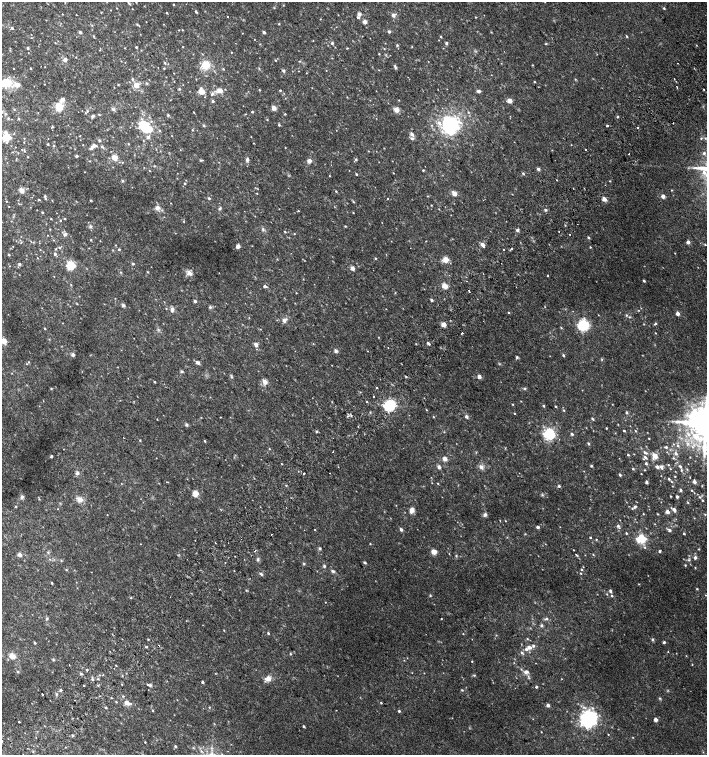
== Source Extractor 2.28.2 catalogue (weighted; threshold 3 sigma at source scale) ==
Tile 7 of 4 x 4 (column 3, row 2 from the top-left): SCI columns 2999-4407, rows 3047-4551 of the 6060 x 6084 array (HDU 1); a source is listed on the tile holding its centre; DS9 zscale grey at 2 x 2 block average (1 PNG px = mean of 2 x 2 image px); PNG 709 x 757 px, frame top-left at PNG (2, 2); no overlay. Shown black and unused: <1% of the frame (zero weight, under 2 of 3 exposures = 2% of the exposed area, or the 3 px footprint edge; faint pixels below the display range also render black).
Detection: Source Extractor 2.28.2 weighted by HDU 2 'WHT'; one run over the whole footprint, this tile lists its part. Background 0.0239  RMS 0.0055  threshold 0.0246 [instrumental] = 3 sigma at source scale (4.5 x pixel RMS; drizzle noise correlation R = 1.50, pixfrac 1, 0.0396/0.0396 arcsec/px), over >= 5 px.
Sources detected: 478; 1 too faint to see at this stretch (2 x 2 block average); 2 inside a brighter object's white glare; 7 cosmic-ray / hot-pixel residue — not listed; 11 inside a brighter listed object's ellipse — not listed separately; the other 457 listed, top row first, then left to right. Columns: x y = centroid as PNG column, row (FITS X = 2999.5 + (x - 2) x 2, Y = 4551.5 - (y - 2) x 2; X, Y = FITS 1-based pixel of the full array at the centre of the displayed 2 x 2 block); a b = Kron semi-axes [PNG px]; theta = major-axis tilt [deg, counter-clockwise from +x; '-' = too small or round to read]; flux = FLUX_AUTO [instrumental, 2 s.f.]
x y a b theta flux
130 4 3 2 - 1
173 4 2 2 - 0.96
117 8 2 2 - 0.49
664 8 3 2 - 1.4
111 10 2 2 - 0.45
196 12 4 2 - 1.4
167 13 3 2 - 0.74
62 14 2 2 - 0.51
359 14 4 4 - 3.9
338 15 3 2 - 0.46
393 15 5 5 - 3.4
227 16 2 2 - 0.87
475 17 2 2 - 0.65
320 19 2 2 - 0.56
146 22 2 2 - 0.4
365 22 2 2 - 11
137 24 3 2 - 0.94
279 24 3 2 - 0.69
12 28 3 3 - 1.7
182 30 2 2 - 0.58
389 31 4 3 - 1.7
80 32 3 3 - 1.9
264 32 2 2 - 4.1
441 36 3 2 - 0.91
626 36 3 2 - 1.2
55 43 2 2 - 0.65
332 43 3 3 - 1.5
446 43 4 3 - 2
546 43 3 3 - 1.1
260 44 3 2 - 0.59
397 45 4 3 - 1.4
136 47 2 2 - 1
28 48 3 2 - 1.6
347 48 3 2 - 0.81
231 52 2 2 - 0.56
379 54 2 2 - 0.94
65 60 4 4 - 4.1
275 60 3 2 - 0.92
121 61 2 2 - 0.49
299 61 3 2 - 0.75
165 63 3 3 - 1.5
205 65 8 8 - 21
532 65 3 2 - 0.67
395 67 5 3 - 2.4
13 68 2 2 - 0.54
30 68 2 2 - 1
164 68 3 2 - 0.92
259 68 3 2 - 0.79
223 69 3 2 - 1.2
326 70 2 2 - 0.42
283 71 4 3 - 2.3
306 73 2 2 - 0.47
132 79 3 3 - 1.3
534 82 2 2 - 0.87
6 83 12 10 -2 29
147 83 4 2 - 1.2
44 84 2 2 - 0.49
118 85 3 2 - 0.68
136 85 6 6 - 9.3
677 87 2 2 - 0.86
180 89 3 2 - 0.91
220 90 6 5 - 7.7
259 90 3 2 - 0.79
280 90 2 2 - 1.1
201 91 3 3 - 36
479 91 5 4 - 2.4
212 94 6 4 46 3
347 97 2 2 - 0.64
285 98 2 2 - 0.44
63 99 6 5 - 4.2
399 100 2 2 - 0.57
213 101 3 2 - 1.9
509 101 5 4 - 6
59 107 7 7 - 20
273 108 2 2 - 21
14 109 3 2 - 0.87
113 109 6 3 -28 1.9
396 110 7 6 - 5.9
87 111 3 2 - 1.1
194 112 2 2 - 0.61
252 112 3 2 - 1.1
468 112 3 3 - 0.94
5 114 3 3 - 1.3
99 114 4 2 - 0.79
285 114 2 2 - 1.1
168 115 3 3 - 1.1
93 116 5 3 - 1.9
617 117 3 3 - 1.2
19 119 3 2 - 0.97
267 119 3 2 - 0.63
439 123 5 4 - 5
673 123 2 2 - 0.44
204 125 3 3 - 1.3
279 125 3 3 - 1.4
607 125 2 2 - 5.4
144 126 11 9 -81 31
52 127 3 3 - 0.95
450 127 11 9 47 120
638 127 2 2 - 4.8
192 130 3 2 - 0.77
336 130 2 2 - 0.37
412 134 7 3 -57 3.5
6 137 3 3 - 110
148 137 5 4 - 3
251 137 2 2 - 0.42
24 138 2 2 - 0.53
701 138 3 2 - 1
99 140 4 3 - 1.3
48 144 3 3 - 0.93
128 144 2 2 - 0.71
83 145 2 2 - 0.47
102 146 4 3 - 1.8
92 147 7 3 41 4.5
285 148 2 2 - 0.44
22 150 2 2 - 0.5
586 150 2 2 - 1.1
24 151 3 3 - 0.92
368 151 2 2 - 0.57
704 153 4 3 - 1.8
628 154 2 2 - 2.3
77 156 4 3 - 1.5
28 157 2 2 - 0.63
114 158 5 4 - 10
356 159 4 3 - 1.3
201 160 4 2 - 1.3
247 160 5 4 - 3
309 161 4 4 - 5.8
122 162 3 2 - 0.49
154 166 3 2 - 0.82
538 169 4 4 - 2.2
149 170 3 2 - 0.53
423 170 3 2 - 0.99
85 172 2 2 - 0.47
393 173 2 2 - 0.55
523 173 3 3 - 1.4
356 174 3 2 - 1.3
329 176 2 2 - 0.65
122 181 4 3 - 1.3
185 183 3 2 - 1.2
605 185 2 2 - 0.62
22 190 6 5 - 6.1
336 191 3 2 - 1.2
257 193 2 2 - 0.57
454 194 6 4 -40 6.2
45 196 3 3 - 1.4
663 196 2 2 - 13
209 198 2 2 - 1.8
388 198 2 2 - 2
604 199 6 4 -48 4.4
39 200 3 2 - 1.2
52 200 3 2 - 0.56
90 200 3 3 - 0.85
6 201 2 2 - 0.69
353 202 3 2 - 1.1
171 203 2 2 - 0.46
431 205 2 2 - 0.72
9 206 2 2 - 0.48
157 208 5 5 - 5.1
219 209 4 3 - 2
545 210 3 3 - 1.4
298 211 3 2 - 0.72
42 212 3 2 - 1
353 213 2 2 - 0.78
51 219 2 2 - 0.87
64 219 3 2 - 0.8
60 220 3 2 - 0.8
183 221 3 2 - 0.64
565 225 3 2 - 0.67
90 226 4 4 - 2.4
345 226 3 2 - 0.85
50 229 2 2 - 0.64
263 229 6 3 -64 2.1
517 230 4 3 - 2.3
285 232 3 2 - 0.97
559 232 2 2 - 0.79
65 234 6 4 32 3
294 234 2 2 - 0.65
570 234 2 2 - 6.4
47 235 2 2 - 0.44
588 237 3 3 - 1.5
54 240 2 2 - 0.65
91 240 2 2 - 0.85
688 242 2 2 - 9.3
482 244 4 3 - 5
705 245 3 2 - 0.74
238 246 2 2 - 12
59 247 3 3 - 1.1
590 247 3 2 - 0.89
511 248 2 2 - 8.2
56 249 4 2 - 0.86
119 249 3 2 - 1.5
504 249 2 2 - 2.7
40 250 3 2 - 0.47
675 253 2 2 - 0.49
55 254 3 3 - 2.9
9 255 2 2 - 1.7
37 258 3 2 - 0.46
375 258 3 2 - 1.1
445 260 3 3 - 33
19 264 4 3 - 1.9
133 264 3 2 - 2.1
71 265 3 3 - 130
352 268 5 4 - 3.7
121 272 3 2 - 0.84
147 272 3 2 - 1
189 273 6 5 - 6.4
548 276 2 2 - 0.91
644 281 3 2 - 1.7
71 285 3 2 - 0.81
264 286 3 2 - 3.7
445 286 5 4 - 9.2
469 291 2 2 - 4.5
432 300 4 3 - 1.7
195 301 2 2 - 4.2
123 305 5 4 - 2.2
210 307 4 4 - 1.8
172 309 6 5 - 3.6
386 309 2 2 - 0.36
509 313 2 2 - 0.87
677 313 2 2 - 10
626 315 3 3 - 1.1
284 320 6 5 - 4.5
644 324 2 2 - 0.63
655 324 5 3 - 1.7
443 325 5 4 - 5.8
583 325 4 3 - 290
45 328 3 2 - 0.9
561 328 3 2 - 0.97
462 333 2 2 - 2.6
655 333 3 2 - 0.55
378 337 2 2 - 0.62
4 341 3 3 - 31
428 343 4 3 - 1.8
256 344 5 4 - 4.1
313 344 2 2 - 0.6
388 348 2 2 - 1.3
336 351 5 4 - 2.3
73 355 4 4 - 2.5
563 355 3 2 - 2
517 357 4 3 - 1.6
29 362 3 2 - 0.87
198 363 5 4 - 3.2
27 364 3 2 - 0.52
332 365 2 2 - 0.4
182 371 4 3 - 1.8
232 377 3 3 - 1
406 377 3 2 - 1.2
479 377 2 2 - 12
154 382 3 3 - 0.81
265 382 6 5 - 6.4
51 388 3 2 - 0.86
524 389 3 3 - 1.6
374 396 2 2 - 2.3
392 403 3 3 - 21
513 404 3 2 - 0.88
612 404 2 2 - 0.49
389 406 3 3 - 250
544 406 3 3 - 1.4
556 406 2 2 - 1.3
426 410 3 2 - 0.63
564 410 3 3 - 1.2
627 412 4 3 - 1.5
514 414 2 2 - 0.71
220 417 2 2 - 0.81
433 417 2 2 - 0.76
466 417 4 3 - 2.7
157 419 2 2 - 0.54
593 419 4 2 - 1.3
706 423 8 8 - 3800
186 425 4 4 - 2
606 428 3 2 - 0.65
624 431 2 2 - 1.5
635 431 3 2 - 0.74
549 434 8 7 - 55
572 434 3 2 - 2.2
649 438 2 2 - 0.8
140 440 3 2 - 0.79
204 441 3 2 - 1.2
588 444 3 3 - 1.8
673 444 2 2 - 0.58
688 444 4 3 - 2.4
678 445 4 3 - 1.8
666 447 3 2 - 2.2
269 449 2 2 - 0.75
333 451 2 2 - 3.3
476 452 3 2 - 0.71
644 452 4 3 - 1.7
676 453 4 3 - 2.7
628 455 2 2 - 1.6
51 456 3 2 - 1.7
654 456 6 5 - 9.2
645 457 5 3 - 2.4
673 458 3 2 - 0.95
445 459 4 4 - 6.3
282 464 2 2 - 0.82
646 464 3 2 - 1.8
668 465 3 2 - 0.86
591 466 2 2 - 1.6
680 466 4 3 - 1.6
439 467 5 4 - 2.6
481 467 7 5 -40 4.1
657 467 4 3 - 3.1
661 467 7 4 -55 2.9
633 469 3 2 - 1.3
670 469 3 2 - 0.61
645 470 2 2 - 0.69
681 470 3 2 - 1.3
77 473 5 4 - 3.4
304 473 2 2 - 2.5
641 474 2 2 - 0.55
620 475 2 2 - 2.7
661 476 2 2 - 0.48
675 477 2 2 - 0.7
669 479 3 3 - 1.2
167 482 3 2 - 0.67
646 482 2 2 - 3.9
672 482 3 2 - 0.92
694 482 3 2 - 5.9
121 483 2 2 - 0.49
438 483 2 2 - 0.89
559 486 3 3 - 1.8
672 486 3 2 - 0.51
681 490 3 3 - 1.8
692 490 3 2 - 1.1
195 493 6 5 - 8.6
542 495 3 2 - 1.2
671 496 2 2 - 0.69
22 497 5 4 - 2.6
677 497 2 2 - 3.3
699 497 4 3 - 1.5
80 499 8 6 -29 7.4
702 500 3 2 - 1
688 503 3 2 - 0.97
16 506 3 2 - 1
245 507 2 2 - 1.1
635 507 4 3 - 2.1
58 509 2 2 - 0.46
412 510 6 5 - 5.8
674 510 4 3 - 5
667 512 3 3 - 4.9
643 514 2 2 - 0.62
658 514 3 2 - 0.82
705 514 3 3 - 0.93
107 515 2 2 - 0.45
485 515 5 4 - 3
505 521 3 2 - 0.55
655 524 3 2 - 0.46
618 526 5 4 - 2.3
538 527 2 2 - 4
315 529 2 2 - 0.49
401 530 4 3 - 2.1
669 530 6 3 -33 2.4
626 533 3 2 - 1.1
684 533 2 2 - 1.5
271 534 2 2 - 1.7
590 537 2 2 - 1.1
596 539 3 2 - 0.83
641 539 3 3 - 120
215 543 2 2 - 1.6
370 544 3 2 - 0.75
645 547 3 3 - 1.1
320 548 4 3 - 1.5
698 549 3 2 - 0.67
573 550 2 2 - 0.51
255 551 2 2 - 25
660 551 2 2 - 2.4
48 552 3 3 - 1.1
434 552 4 4 - 9.8
20 555 5 5 - 3.5
576 555 5 2 - 1.6
593 555 3 2 - 0.8
456 556 4 2 - 1.1
695 558 3 3 - 4.8
258 559 5 3 - 1.9
61 560 3 3 - 1
689 560 4 3 - 1.7
304 563 4 3 - 1.3
365 563 4 3 - 1.7
685 565 3 2 - 1
324 566 4 3 - 1.5
695 568 3 2 - 0.67
581 569 3 2 - 1.1
66 570 3 2 - 0.92
333 571 6 3 -22 2
581 573 2 2 - 0.72
261 574 5 3 - 2
52 583 2 2 - 1.2
639 584 3 2 - 0.52
697 589 3 2 - 0.94
610 591 4 3 - 2.3
430 595 3 3 - 1
612 596 3 3 - 1.7
170 597 2 2 - 0.41
131 598 2 2 - 0.88
47 619 4 3 - 1.9
441 619 2 2 - 1.3
547 619 4 3 - 2.5
541 625 4 4 - 1.6
224 630 2 2 - 0.69
268 633 3 2 - 1.5
463 634 2 2 - 0.64
148 639 3 2 - 0.92
527 639 3 2 - 0.89
652 639 4 3 - 1.5
664 642 3 2 - 2.7
35 643 2 2 - 1.7
146 647 3 2 - 1.1
529 647 5 4 - 4.3
668 652 2 2 - 0.51
522 653 4 3 - 1.9
290 654 3 2 - 1
12 656 7 6 - 8.3
686 656 2 2 - 0.53
53 659 4 2 - 0.88
472 661 2 2 - 0.92
692 664 2 2 - 0.64
116 665 3 2 - 0.71
87 670 3 3 - 1.1
18 672 3 2 - 0.91
526 672 6 4 19 4.6
81 674 3 3 - 1.6
103 675 2 2 - 2.3
474 675 4 3 - 1.2
268 678 7 5 6 8.6
92 679 3 3 - 2.2
98 679 3 2 - 0.98
203 682 2 2 - 3.3
83 685 2 2 - 1.6
150 685 5 4 - 2
536 687 2 2 - 2.3
61 690 4 3 - 1.3
462 690 4 3 - 1.1
42 694 2 2 - 5.5
123 696 3 2 - 1
660 698 4 2 - 1.1
75 700 2 2 - 1.6
177 700 2 2 - 0.39
116 702 3 2 - 0.85
127 703 7 5 -22 5.8
381 703 3 2 - 1
548 705 4 4 - 2.4
106 708 3 2 - 1.3
152 710 2 2 - 0.8
399 711 3 2 - 2
588 719 13 12 - 120
656 720 2 2 - 9.9
19 722 2 2 - 1.3
304 726 3 2 - 1.7
541 732 2 2 - 0.55
608 734 2 2 - 0.76
73 735 3 3 - 1.5
633 737 2 2 - 0.58
2 741 2 2 - 5.9
145 742 2 2 - 0.82
175 746 3 3 - 1.8
193 748 3 2 - 0.95
33 751 3 2 - 0.85
Isophote crosses this tile's border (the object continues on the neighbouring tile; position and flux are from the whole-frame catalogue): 4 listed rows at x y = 6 83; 4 341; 706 423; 2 741
Diffuse or blended objects may show on this block-average render without a row.